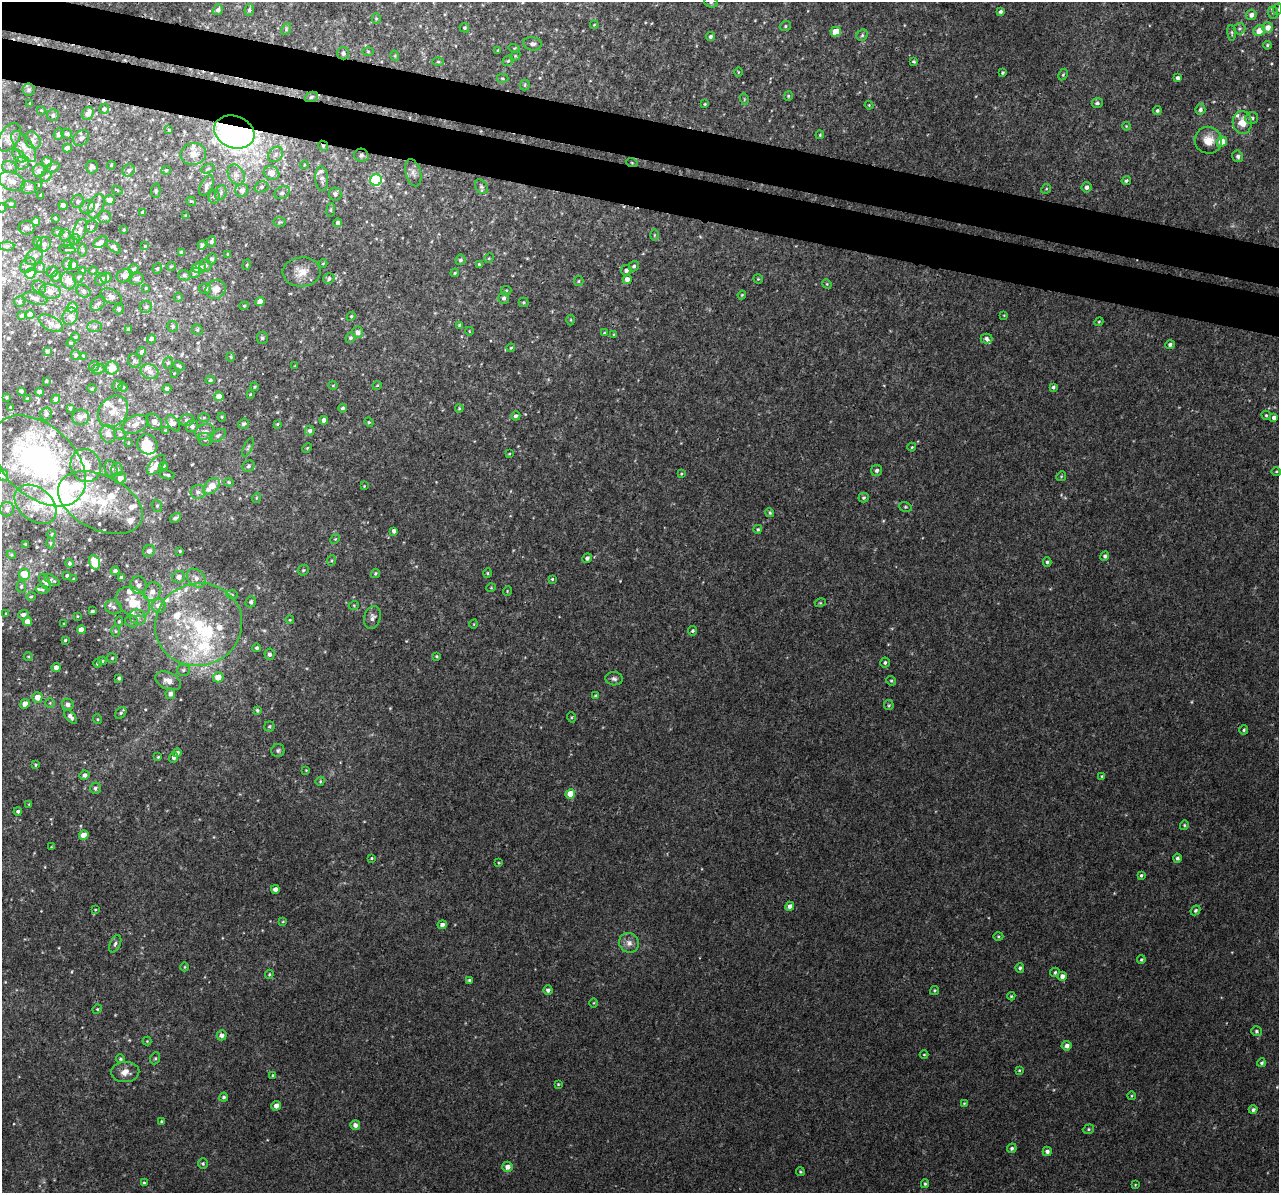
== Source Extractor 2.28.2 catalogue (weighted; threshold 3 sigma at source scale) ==
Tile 11 of 4 x 4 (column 3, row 3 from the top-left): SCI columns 2593-3869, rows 1567-2757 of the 5158 x 5405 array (HDU 1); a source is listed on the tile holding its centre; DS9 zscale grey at full resolution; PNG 1281 x 1195 px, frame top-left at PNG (2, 2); each listed source drawn as its Kron ellipse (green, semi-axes under 4 px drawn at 4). Shown black and unused: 7% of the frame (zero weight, under 3 of 4 exposures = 4% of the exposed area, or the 3 px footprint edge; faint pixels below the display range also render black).
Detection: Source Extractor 2.28.2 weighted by HDU 2 'WHT'; one run over the whole footprint, this tile lists its part. Background 0.00189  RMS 0.0026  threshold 0.0118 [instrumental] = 3 sigma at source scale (4.5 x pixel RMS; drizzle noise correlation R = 1.50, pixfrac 1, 0.0396/0.0396 arcsec/px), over >= 5 px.
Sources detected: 539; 2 inside a brighter object's white glare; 1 cosmic-ray / hot-pixel residue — neither listed nor drawn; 61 inside a brighter listed object's ellipse — not listed separately; the other 475 listed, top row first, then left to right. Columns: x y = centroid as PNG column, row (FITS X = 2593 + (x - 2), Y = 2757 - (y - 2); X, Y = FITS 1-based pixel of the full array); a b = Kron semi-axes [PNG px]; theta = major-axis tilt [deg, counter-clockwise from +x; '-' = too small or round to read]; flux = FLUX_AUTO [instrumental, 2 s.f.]
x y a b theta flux
711 2 7 5 -18 0.54
1278 9 6 4 72 0.33
218 10 6 5 - 0.81
249 10 6 4 79 0.55
1001 12 4 4 - 0.6
1273 13 6 5 - 0.5
1251 15 5 5 - 1.1
376 19 5 4 - 0.3
594 25 4 3 - 0.21
785 26 6 5 - 0.43
464 28 5 5 - 0.37
1268 28 5 5 - 2.1
286 29 6 4 63 0.41
1239 29 6 5 - 0.49
1259 31 6 5 - 2.9
836 32 5 5 - 6.2
1232 33 8 3 -85 0.36
862 35 6 5 - 0.55
710 36 4 4 - 0.6
532 44 9 6 -8 0.96
1267 45 4 4 - 0.34
514 48 6 3 -17 0.3
498 50 3 3 - 0.25
368 51 5 3 - 0.25
343 53 6 6 - 0.94
395 56 5 3 - 0.25
515 56 5 4 - 0.35
508 61 6 4 41 0.43
914 61 4 3 - 0.37
438 62 5 3 - 0.31
738 72 5 3 - 0.22
1002 73 3 3 - 0.4
1063 75 6 4 63 0.36
502 78 6 4 -2 0.41
1178 78 4 4 - 0.89
525 85 5 5 - 0.39
29 90 6 6 - 0.55
788 96 5 4 - 0.28
311 97 7 5 20 0.49
744 99 6 3 -74 0.3
1097 103 5 5 - 0.69
30 104 3 3 - 0.33
705 104 4 3 - 0.31
869 105 4 4 - 0.23
104 109 5 5 - 0.56
1200 109 5 5 - 0.75
41 110 4 3 - 0.2
1157 111 4 4 - 0.48
88 113 7 5 65 2
53 115 6 6 - 0.67
1252 118 6 6 - 0.75
1242 122 11 9 -87 3.5
1126 126 4 3 - 0.23
169 130 4 4 - 0.27
234 132 21 16 -22 120
58 134 6 4 69 0.75
66 134 5 5 - 0.55
820 135 4 3 - 0.25
9 137 16 9 55 2.2
81 138 9 7 49 0.87
33 140 9 7 -55 1.1
1208 140 14 13 - 3.5
1222 142 5 5 - 3.8
24 146 18 8 -54 2.4
323 146 5 4 - 0.42
67 148 4 4 - 1.4
193 154 13 11 11 2.3
276 154 8 6 49 1
361 155 7 6 - 0.67
19 156 8 5 -45 0.68
1238 156 6 5 - 0.68
47 162 5 5 - 1
22 163 7 6 - 0.88
632 163 6 3 -19 0.25
111 165 4 3 - 0.25
304 165 4 3 - 0.19
10 167 8 6 -14 0.69
53 167 7 5 29 0.6
92 167 6 6 - 0.87
208 169 7 4 20 0.43
129 170 6 5 - 0.75
166 170 5 4 - 0.31
39 171 6 6 - 1.4
272 173 8 6 -27 2.4
413 173 14 7 -75 1.4
236 175 11 7 -61 1.4
46 176 6 5 - 0.5
322 179 12 6 -85 1.3
376 180 6 5 - 22
12 181 14 8 -22 2
1126 181 4 3 - 0.44
39 186 4 3 - 0.26
207 186 11 6 64 1.1
261 187 7 5 18 0.6
481 187 8 5 -61 0.67
1086 187 5 5 - 0.98
28 188 7 6 - 0.91
1046 189 5 4 - 0.31
117 190 5 3 - 0.26
242 190 6 6 - 1.6
156 191 7 4 -89 0.41
221 193 7 5 69 0.64
282 193 8 6 27 0.75
335 194 6 6 - 0.96
41 195 3 3 - 0.38
214 197 7 5 77 0.61
109 200 5 5 - 1.9
191 201 5 4 - 0.29
78 202 6 6 - 0.74
11 204 5 4 - 0.42
63 205 4 4 - 0.84
96 206 13 7 67 1.4
88 207 7 6 - 0.88
2 208 5 4 - 0.34
331 210 7 3 82 0.37
142 212 3 2 - 0.29
186 216 3 3 - 0.27
104 217 7 6 - 0.89
55 218 3 2 - 0.25
36 222 4 4 - 1.7
280 222 6 5 - 0.38
338 223 4 4 - 0.83
92 226 6 5 - 0.53
26 228 8 7 - 0.83
80 230 11 6 69 1.1
124 230 4 3 - 0.21
58 232 5 4 - 0.52
65 235 6 6 - 0.57
654 235 5 3 - 0.27
74 239 5 5 - 0.61
38 242 5 3 - 0.25
100 242 8 5 31 1.3
211 242 5 4 - 0.58
69 243 6 5 - 0.5
44 244 7 6 - 0.83
202 245 4 3 - 0.6
7 246 7 4 2 0.47
145 246 3 3 - 0.26
114 247 8 4 -36 0.54
67 249 8 3 -4 0.35
82 250 6 4 -89 0.46
182 252 4 4 - 0.57
228 254 4 2 - 0.32
34 257 10 7 42 1.3
489 258 5 4 - 0.32
212 259 5 5 - 0.65
460 260 5 5 - 0.59
67 264 6 5 - 0.58
323 264 4 3 - 0.23
479 264 4 3 - 0.34
28 265 9 6 45 0.87
73 265 5 4 - 0.93
205 265 6 6 - 0.61
247 265 5 4 - 0.37
171 266 4 3 - 0.18
634 266 5 4 - 0.61
40 268 5 5 - 0.49
199 268 7 5 4 2.8
134 269 5 5 - 0.52
157 269 5 5 - 0.41
82 270 4 3 - 0.24
626 270 5 5 - 0.97
93 271 4 4 - 0.29
52 272 6 5 - 0.56
302 272 19 14 4 3.4
195 273 5 5 - 0.7
455 273 4 3 - 0.29
30 274 5 5 - 6
184 275 6 5 - 0.6
125 276 8 6 20 1.9
56 277 5 5 - 0.7
78 277 6 4 54 0.38
106 278 5 5 - 0.87
101 279 6 5 - 0.72
136 279 7 6 - 1
329 279 6 5 - 0.59
627 279 4 4 - 1.2
758 279 5 4 - 0.33
68 281 9 7 -70 2.2
579 281 5 4 - 0.36
827 284 5 4 - 0.29
39 287 7 6 - 0.63
146 288 3 2 - 0.2
205 288 6 5 - 0.8
216 289 10 9 - 2.7
83 291 7 6 - 0.69
506 291 5 5 - 0.35
50 292 11 7 -6 2.2
742 295 4 3 - 0.25
111 296 11 6 -27 1.1
178 297 4 4 - 0.3
35 298 12 6 -14 1
504 298 6 5 - 0.69
260 301 4 4 - 2.4
20 302 5 5 - 0.4
523 302 5 4 - 0.36
98 304 8 6 47 0.7
244 306 4 4 - 0.32
72 307 5 4 - 3.7
146 307 6 6 - 0.67
119 309 5 5 - 0.46
30 315 5 4 - 1.9
1004 315 4 3 - 0.18
21 316 4 3 - 0.45
70 316 9 7 64 1.1
351 316 4 4 - 0.32
571 320 5 3 - 0.25
1099 322 4 4 - 0.28
51 323 13 7 -29 1.3
459 325 3 3 - 0.27
173 326 6 5 - 0.41
94 327 7 5 1 0.55
129 329 4 3 - 0.49
197 330 6 5 - 0.49
469 331 4 2 - 0.18
358 332 6 5 - 1.3
604 333 3 3 - 0.21
614 334 4 2 - 0.2
75 337 4 3 - 0.34
262 338 6 5 - 0.57
350 338 5 4 - 0.47
986 338 6 5 - 0.78
151 339 4 4 - 0.69
71 343 4 4 - 0.28
1170 345 5 4 - 0.66
511 348 4 3 - 0.28
47 351 4 4 - 0.81
141 352 5 4 - 0.78
76 355 5 5 - 0.43
84 356 3 3 - 0.32
230 357 5 3 - 0.27
134 361 7 6 - 0.68
168 363 6 4 71 0.5
94 366 6 4 46 0.42
179 366 6 4 -26 0.47
295 366 4 3 - 0.2
112 368 6 6 - 3.6
98 369 6 5 - 0.53
150 372 9 7 -20 1.4
174 373 2 2 - 0.17
210 380 4 4 - 0.35
46 381 3 2 - 0.26
333 385 5 3 - 0.24
117 386 5 5 - 0.58
377 386 4 3 - 0.24
123 387 4 4 - 0.27
255 387 4 3 - 0.25
1053 387 4 4 - 0.55
92 389 5 3 - 0.26
167 389 4 4 - 0.9
21 391 4 3 - 0.54
40 392 4 4 - 1.1
250 394 3 3 - 0.22
219 396 5 5 - 2.1
6 397 3 2 - 0.22
27 399 3 3 - 0.38
56 399 5 3 - 0.79
11 407 3 2 - 0.29
70 408 4 3 - 0.35
343 408 4 4 - 0.54
459 408 4 4 - 0.31
113 412 17 13 50 3.9
46 414 6 5 - 0.68
1266 415 4 4 - 0.33
516 416 5 4 - 0.64
81 417 8 8 - 1.2
222 417 4 4 - 0.27
204 418 5 4 - 0.37
1274 418 4 4 - 1
187 420 7 5 13 0.72
324 420 4 4 - 1.2
154 422 9 6 -47 1.4
369 422 4 4 - 0.27
173 423 9 5 -53 1.3
135 424 13 8 23 2
244 424 6 5 - 0.67
277 424 4 3 - 0.28
192 426 6 6 - 0.88
166 430 4 3 - 0.43
310 431 5 5 - 0.69
205 432 10 7 15 1.4
108 434 9 7 -71 1.6
120 434 6 5 - 0.44
218 436 9 5 33 0.71
205 439 7 6 - 0.73
128 443 4 2 - 0.17
147 444 10 9 - 5
248 447 10 3 65 0.41
912 447 4 4 - 0.28
307 448 5 3 - 0.27
509 454 3 2 - 0.19
39 461 55 35 -43 52
86 465 17 15 -67 4.4
156 465 12 6 50 2
163 466 4 4 - 0.3
248 466 6 5 - 0.57
111 469 8 6 -74 0.67
117 469 6 6 - 0.71
877 470 5 5 - 0.72
1276 471 5 3 - 0.26
681 474 4 3 - 0.24
3 475 5 5 - 0.51
167 475 7 3 -10 0.45
1061 476 5 4 - 0.33
120 478 6 5 - 1.6
229 482 5 4 - 0.34
211 486 10 6 43 3.9
364 486 3 3 - 0.17
198 492 7 7 - 1
256 498 5 3 - 0.22
864 498 5 5 - 0.44
100 503 45 27 -26 17
36 504 23 16 -40 5.8
157 506 6 5 - 0.46
905 507 6 5 - 0.41
7 509 7 7 - 0.96
770 513 5 4 - 0.41
175 518 6 3 35 0.64
758 529 4 4 - 0.4
394 531 4 4 - 0.85
52 534 4 3 - 0.22
335 539 5 4 - 0.32
50 543 5 3 - 0.3
26 544 3 2 - 0.26
149 551 6 5 - 1.1
180 551 3 3 - 0.32
11 555 4 4 - 0.29
1105 556 5 4 - 0.55
587 558 5 4 - 0.79
332 560 5 3 - 0.32
95 562 7 5 -71 5.8
1047 562 5 4 - 0.43
69 563 4 4 - 0.49
303 570 6 5 - 0.36
115 571 4 4 - 0.71
375 573 5 4 - 0.36
488 573 5 3 - 0.27
24 574 5 5 - 5.4
67 575 3 3 - 0.4
179 577 6 6 - 1.8
121 578 4 3 - 0.67
196 578 10 8 -46 1.5
74 579 3 2 - 0.31
552 579 4 4 - 0.28
52 580 9 4 -30 0.48
45 582 9 5 -61 0.6
138 585 9 8 - 1.4
21 586 6 4 87 0.42
491 588 5 4 - 0.28
42 589 6 4 -11 0.43
507 591 5 3 - 0.22
152 592 10 8 54 1.7
232 595 6 4 -3 0.35
31 597 5 3 - 0.25
133 602 18 13 -34 6.9
251 602 6 5 - 0.73
820 603 5 3 - 0.27
354 605 5 3 - 0.23
159 606 7 7 - 2.2
114 607 8 7 - 0.95
92 611 3 3 - 0.4
6 614 3 2 - 0.2
23 615 5 5 - 1.1
77 616 3 2 - 0.18
138 617 8 7 - 1.2
372 617 12 8 75 1.2
290 620 4 3 - 0.24
119 621 5 4 - 0.39
132 621 6 6 - 0.57
27 622 4 4 - 2.3
64 623 4 2 - 0.19
198 624 44 41 18 33
474 624 4 3 - 0.19
81 630 4 4 - 2.1
115 631 6 4 -88 0.32
693 631 5 4 - 0.45
65 640 3 3 - 0.26
257 648 4 4 - 0.54
269 654 5 5 - 0.64
28 656 4 3 - 0.21
437 656 3 3 - 0.3
112 658 5 5 - 0.33
102 661 4 4 - 0.37
97 663 4 3 - 0.39
885 663 5 4 - 0.56
56 667 4 4 - 1.5
183 670 6 5 - 0.63
218 677 5 5 - 3.3
119 678 4 3 - 0.51
614 679 8 6 -6 0.81
168 681 13 8 -24 2
891 681 5 4 - 0.31
170 694 5 5 - 1.1
596 696 4 4 - 0.53
37 697 5 5 - 2.2
50 703 4 4 - 0.28
25 704 5 4 - 2
68 705 6 6 - 1.2
889 705 5 4 - 0.33
257 710 4 3 - 0.39
121 713 7 4 51 0.45
71 717 8 4 -49 1.1
571 717 5 3 - 0.26
97 719 5 3 - 0.25
269 726 5 5 - 0.43
1244 730 4 4 - 0.36
278 750 6 6 - 0.56
177 753 4 4 - 0.86
158 757 3 3 - 0.27
173 757 5 4 - 0.91
35 765 4 3 - 0.3
306 770 4 4 - 0.21
85 775 5 4 - 0.88
1102 776 3 3 - 0.28
320 781 4 4 - 0.27
95 788 6 5 - 0.49
570 794 5 4 - 5.5
29 804 4 3 - 0.2
18 811 4 4 - 0.49
1184 825 5 3 - 0.29
84 835 5 4 - 3.2
51 847 4 3 - 0.22
372 858 3 2 - 0.24
1177 858 4 4 - 0.71
499 863 3 2 - 0.21
1141 875 3 3 - 0.38
275 889 4 4 - 1.3
790 906 5 4 - 1.2
95 910 4 2 - 0.2
1195 910 5 4 - 0.48
283 922 4 3 - 0.22
442 925 4 4 - 1.1
998 937 5 3 - 0.28
629 943 10 9 - 1.7
115 944 9 5 64 0.71
1141 960 4 3 - 0.35
185 967 4 3 - 0.25
1020 968 5 4 - 0.51
1055 972 5 4 - 0.42
269 974 5 3 - 0.27
1062 976 4 4 - 1.3
469 980 4 4 - 0.45
548 990 4 4 - 0.81
934 990 4 4 - 0.31
1011 996 4 4 - 0.27
594 1003 5 3 - 0.23
97 1009 5 4 - 0.34
1256 1031 5 5 - 0.45
222 1035 5 5 - 1.1
147 1041 4 4 - 0.24
1067 1046 5 4 - 1.2
924 1054 4 3 - 0.21
155 1058 6 4 68 0.41
121 1059 4 4 - 0.38
1261 1063 4 3 - 0.38
1019 1070 4 3 - 0.25
125 1072 14 10 3 2.2
273 1075 3 3 - 0.24
558 1084 3 3 - 0.25
1131 1096 4 3 - 0.21
224 1097 4 4 - 0.5
964 1103 4 4 - 0.22
276 1106 5 4 - 1.5
1253 1110 4 4 - 0.69
161 1121 4 3 - 0.29
355 1125 5 5 - 1.2
1088 1129 6 4 22 0.39
1012 1148 5 4 - 0.56
1047 1151 5 4 - 0.86
203 1163 5 4 - 0.4
507 1167 5 5 - 1.6
800 1172 4 4 - 0.34
144 1183 3 3 - 0.32
925 1184 4 3 - 0.36
1135 1185 4 3 - 0.21
Overlapping masked pixels (flux is a lower limit): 2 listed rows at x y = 234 132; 323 146
Isophote crosses this tile's border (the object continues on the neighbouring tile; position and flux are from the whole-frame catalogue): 3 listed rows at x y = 711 2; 2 208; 6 397